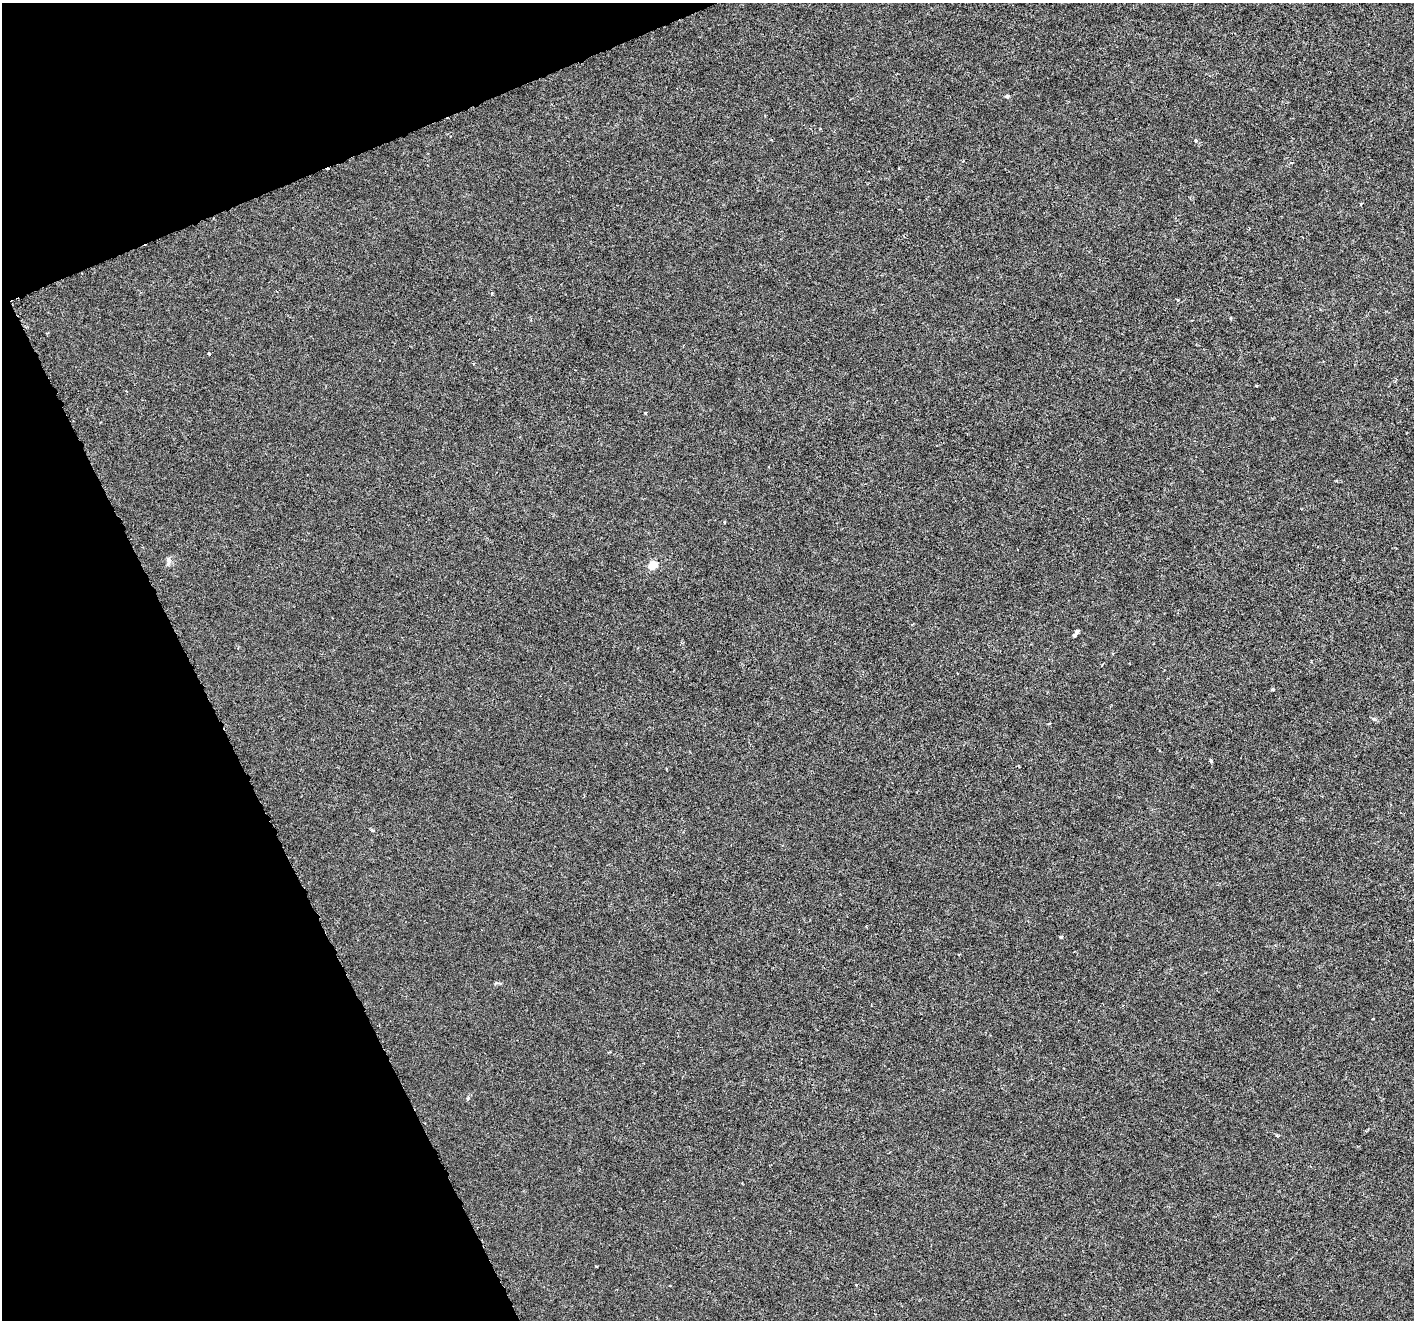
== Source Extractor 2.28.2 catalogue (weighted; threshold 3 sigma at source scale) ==
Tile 5 of 4 x 4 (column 1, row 2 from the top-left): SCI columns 7-1418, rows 2786-4103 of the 5655 x 5515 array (HDU 1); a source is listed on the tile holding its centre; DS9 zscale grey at full resolution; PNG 1416 x 1322 px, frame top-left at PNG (2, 3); no overlay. Shown black and unused: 20% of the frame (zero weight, under 3 of 6 exposures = <1% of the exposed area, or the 3 px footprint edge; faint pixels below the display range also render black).
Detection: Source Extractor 2.28.2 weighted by HDU 2 'WHT'; one run over the whole footprint, this tile lists its part. Background -2.01e-04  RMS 9.2e-04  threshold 0.00376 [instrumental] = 3 sigma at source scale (4.09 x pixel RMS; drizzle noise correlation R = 1.36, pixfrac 0.8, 0.0396/0.0396 arcsec/px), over >= 5 px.
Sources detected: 31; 1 cosmic-ray / hot-pixel residue — not listed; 1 inside a brighter listed object's ellipse — not listed separately; the other 29 listed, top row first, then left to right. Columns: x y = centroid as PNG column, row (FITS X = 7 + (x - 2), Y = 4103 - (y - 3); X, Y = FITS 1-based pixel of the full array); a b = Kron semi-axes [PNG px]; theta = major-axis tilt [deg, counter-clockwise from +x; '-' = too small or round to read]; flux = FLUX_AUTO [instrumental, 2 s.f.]
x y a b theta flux
1007 96 4 3 - 0.4
1196 140 5 4 - 0.15
1292 163 6 3 10 0.095
492 293 4 3 - 0.11
1178 300 5 4 - 0.1
1230 318 5 3 - 0.09
209 354 3 3 - 0.15
1256 386 4 3 - 0.094
645 413 4 4 - 0.078
1337 481 5 3 - 0.076
724 522 4 3 - 0.094
168 561 12 6 84 0.38
652 565 5 5 - 3.6
1077 632 5 4 - 0.25
1272 689 4 4 - 0.18
1374 719 6 5 - 0.22
1049 724 4 3 - 0.081
1211 761 3 3 - 0.24
666 769 3 2 - 0.096
372 830 6 4 -44 0.1
1061 937 4 4 - 0.15
959 954 4 3 - 0.057
496 983 7 4 34 0.11
1373 1019 3 2 - 0.063
468 1098 7 4 63 0.16
1277 1135 4 4 - 0.11
596 1266 3 2 - 0.074
856 1285 4 3 - 0.066
670 1286 3 2 - 0.066